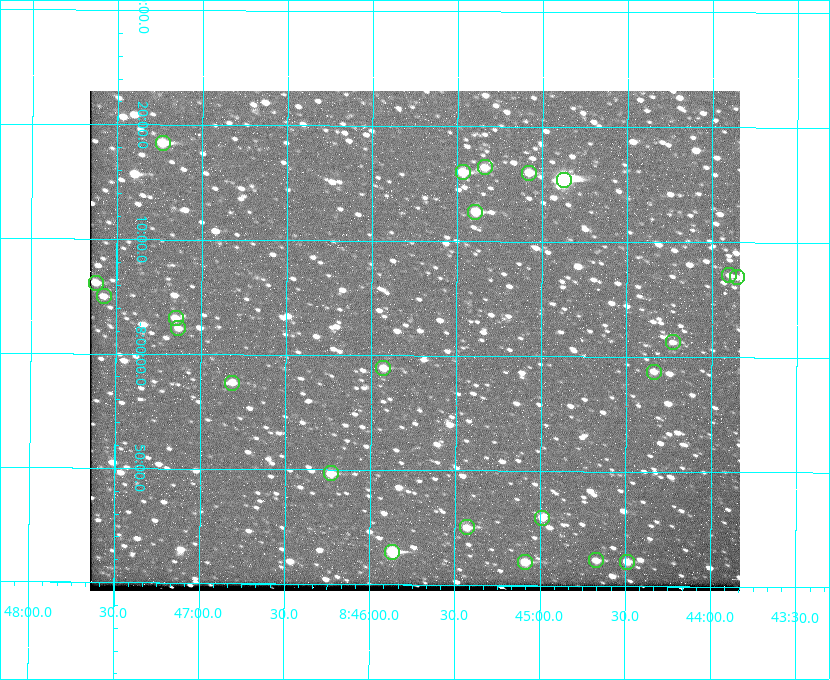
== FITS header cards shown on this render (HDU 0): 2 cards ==
NAXIS1  =                  650 / Width of table row in bytes
NAXIS2  =                  500 / Number of rows in table

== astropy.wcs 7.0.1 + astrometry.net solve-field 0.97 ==
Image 650 x 500 px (HDU 0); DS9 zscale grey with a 90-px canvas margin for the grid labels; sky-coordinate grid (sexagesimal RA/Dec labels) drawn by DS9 from the SOLVED WCS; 23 Tycho-2 reference stars matched to detected sources circled (green)
Header WCS: none
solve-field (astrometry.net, Tycho-2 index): SOLVED blind (the file carries no WCS)
Solved WCS: RA---TAN-SIP/DEC--TAN-SIP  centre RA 08:45:45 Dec -08:01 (131.44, -8.02 deg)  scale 5.24 arcsec/px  FOV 56.7' x 43.6'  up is +180 deg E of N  parity flipped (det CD > 0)
(file carries no celestial WCS; the grid is the blind solution)
Tycho-2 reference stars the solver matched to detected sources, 23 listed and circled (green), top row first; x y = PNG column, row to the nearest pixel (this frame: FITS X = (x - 90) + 1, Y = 500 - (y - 91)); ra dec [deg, ICRS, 3 dp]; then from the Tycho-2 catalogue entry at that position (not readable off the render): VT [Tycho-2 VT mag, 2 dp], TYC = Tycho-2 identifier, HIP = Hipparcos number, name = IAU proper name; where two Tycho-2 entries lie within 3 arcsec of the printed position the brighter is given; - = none
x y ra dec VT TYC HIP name
163 143 131.808 -8.307 9.64 5442-1713-1 - -
485 167 131.335 -8.274 10.98 5442-594-1 - -
463 172 131.367 -8.267 10.01 5442-454-1 - -
529 173 131.270 -8.267 10.78 5442-693-1 - -
564 180 131.219 -8.257 7.68 5442-1112-1 42924 -
475 212 131.348 -8.210 9.85 5442-617-1 - -
729 275 130.974 -8.119 12.03 5442-588-1 - -
737 277 130.964 -8.116 12.42 5442-381-1 - -
96 283 131.905 -8.103 11.02 5442-880-1 - -
104 296 131.893 -8.083 11.47 5442-1030-1 - -
176 318 131.787 -8.052 11.26 5442-527-1 - -
178 328 131.783 -8.038 11.46 5442-45-1 - -
673 342 131.057 -8.021 12.20 5442-277-1 - -
383 368 131.481 -7.982 10.84 5442-1444-1 - -
654 372 131.085 -7.979 12.05 5442-273-1 - -
232 383 131.703 -7.959 11.45 5442-1027-1 - -
331 473 131.557 -7.828 10.76 5442-1179-1 - -
542 518 131.247 -7.766 11.19 5442-426-1 - -
467 527 131.357 -7.750 10.86 5442-458-1 - -
392 552 131.466 -7.715 9.32 5442-1286-1 43006 -
596 560 131.168 -7.704 11.38 5442-657-1 - -
525 562 131.272 -7.701 10.67 5442-1279-1 - -
627 562 131.122 -7.702 11.05 5442-69-1 - -